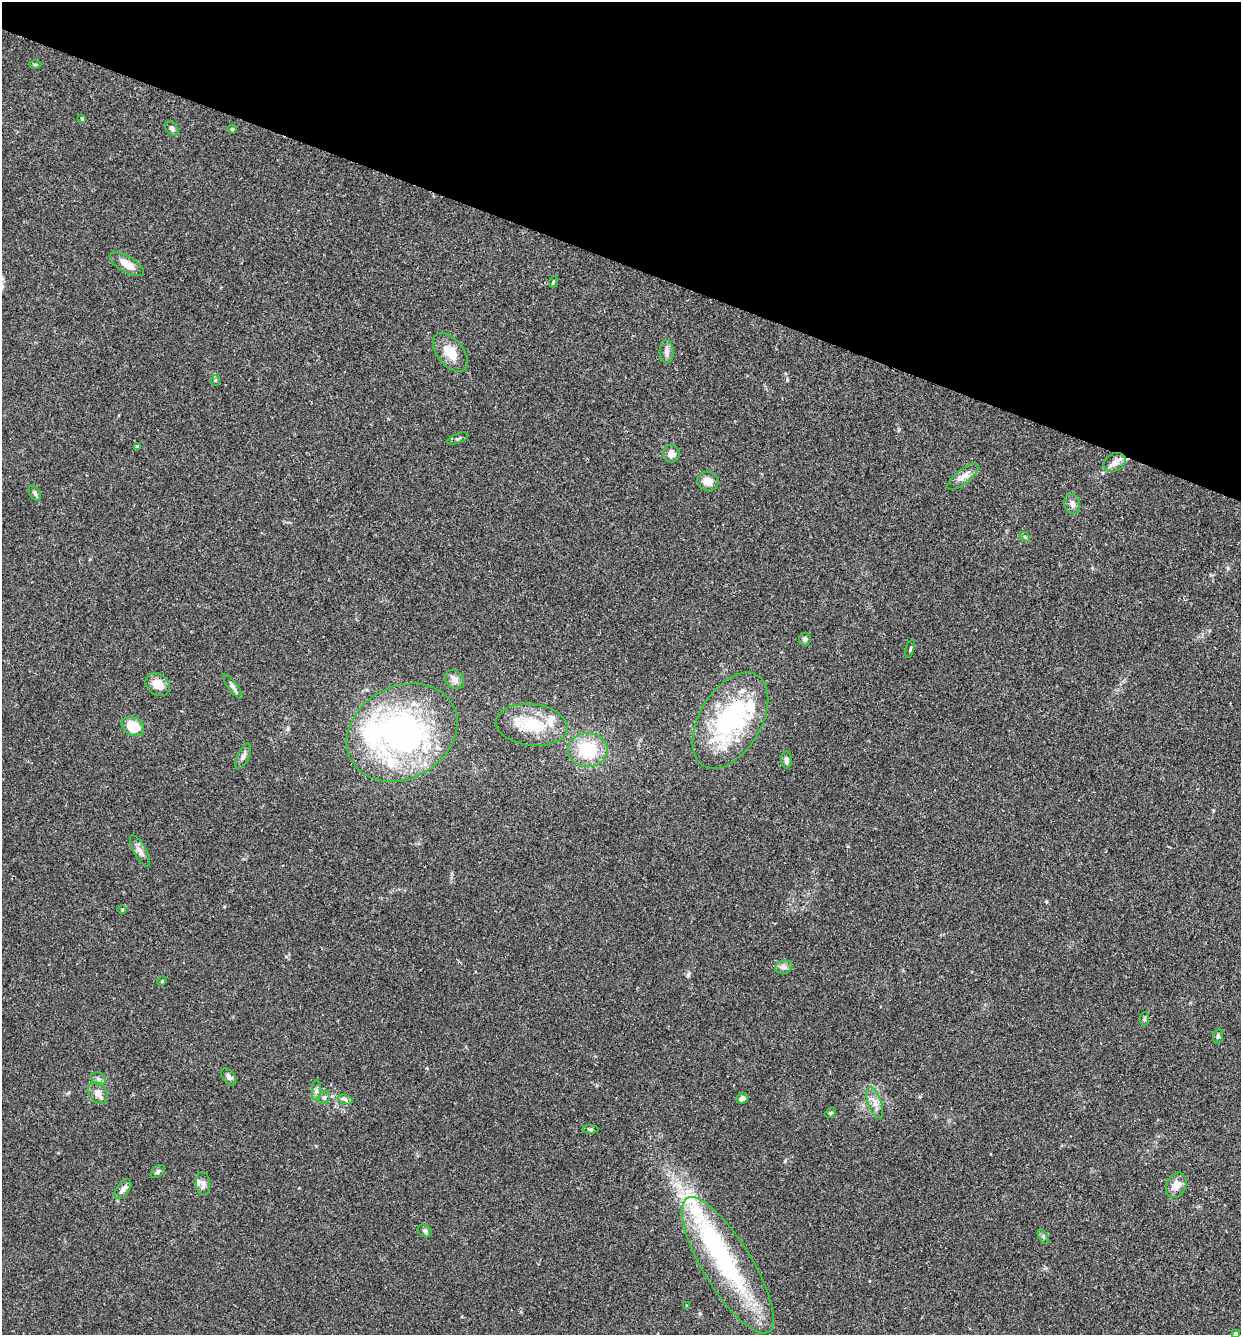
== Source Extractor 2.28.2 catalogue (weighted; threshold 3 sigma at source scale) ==
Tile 2 of 4 x 4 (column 2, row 1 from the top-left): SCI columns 1425-2663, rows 4021-5353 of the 5455 x 5375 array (HDU 1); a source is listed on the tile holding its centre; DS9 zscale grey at full resolution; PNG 1243 x 1337 px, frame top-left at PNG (2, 2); each listed source drawn as its Kron ellipse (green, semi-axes under 4 px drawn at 4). Shown black and unused: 20% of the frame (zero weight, under 2 of 3 exposures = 3% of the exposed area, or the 3 px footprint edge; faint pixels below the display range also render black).
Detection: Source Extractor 2.28.2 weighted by HDU 2 'WHT'; one run over the whole footprint, this tile lists its part. Background 0.0366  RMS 0.0047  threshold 0.0211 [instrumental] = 3 sigma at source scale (4.5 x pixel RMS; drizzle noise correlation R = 1.50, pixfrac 1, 0.05/0.05 arcsec/px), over >= 5 px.
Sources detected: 65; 2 inside a brighter object's white glare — neither listed nor drawn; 8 inside a brighter listed object's ellipse — not listed separately; the other 55 listed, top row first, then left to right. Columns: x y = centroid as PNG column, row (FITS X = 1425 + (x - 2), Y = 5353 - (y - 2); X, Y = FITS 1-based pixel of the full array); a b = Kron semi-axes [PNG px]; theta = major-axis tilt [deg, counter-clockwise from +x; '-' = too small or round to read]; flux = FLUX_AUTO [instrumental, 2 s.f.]
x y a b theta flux
35 65 6 4 0 0.56
82 119 4 4 - 0.41
172 129 8 5 -55 1.3
232 129 4 4 - 0.42
127 264 19 8 -30 4.9
553 282 6 3 72 0.47
450 352 23 13 -51 8.1
667 352 11 7 -87 2
216 380 6 3 70 0.49
458 438 11 4 21 0.84
138 447 3 3 - 1.6
671 454 9 8 - 2.2
1115 462 11 8 29 2.8
963 477 19 7 39 3.2
708 481 11 9 -20 4.4
35 493 8 5 -63 1.2
1072 504 10 7 -73 1.9
1025 537 6 4 -45 0.6
805 639 6 6 - 1.3
910 649 9 3 74 0.56
454 679 10 8 -41 2.4
158 684 13 10 -38 5.6
233 687 14 4 -54 1.5
730 720 53 31 59 62
532 725 36 21 -7 17
133 726 12 9 -31 11
402 733 58 46 29 130
588 750 20 17 -2 20
243 756 14 6 65 1.7
786 760 8 5 -86 1.6
140 851 17 6 -61 2.4
122 909 4 3 - 0.39
784 967 9 6 14 1.5
162 981 5 3 - 0.46
1144 1019 7 4 87 0.67
1218 1036 7 5 81 0.88
229 1077 10 6 -52 1.5
98 1079 7 6 - 1.2
316 1090 10 4 -90 1.3
98 1093 12 8 -55 3.1
324 1097 7 5 67 0.93
742 1098 6 5 - 1.7
345 1099 7 4 -19 1
875 1103 16 7 -71 3.1
830 1113 6 4 44 0.61
590 1129 8 4 0 0.72
158 1171 8 5 39 0.94
203 1184 11 7 -84 2
1176 1185 13 9 66 4.8
123 1189 11 6 52 2.2
424 1231 7 5 -37 0.83
1043 1236 8 4 -60 0.77
728 1265 78 24 -59 63
687 1306 4 3 - 0.41
1235 1333 3 3 - 0.56